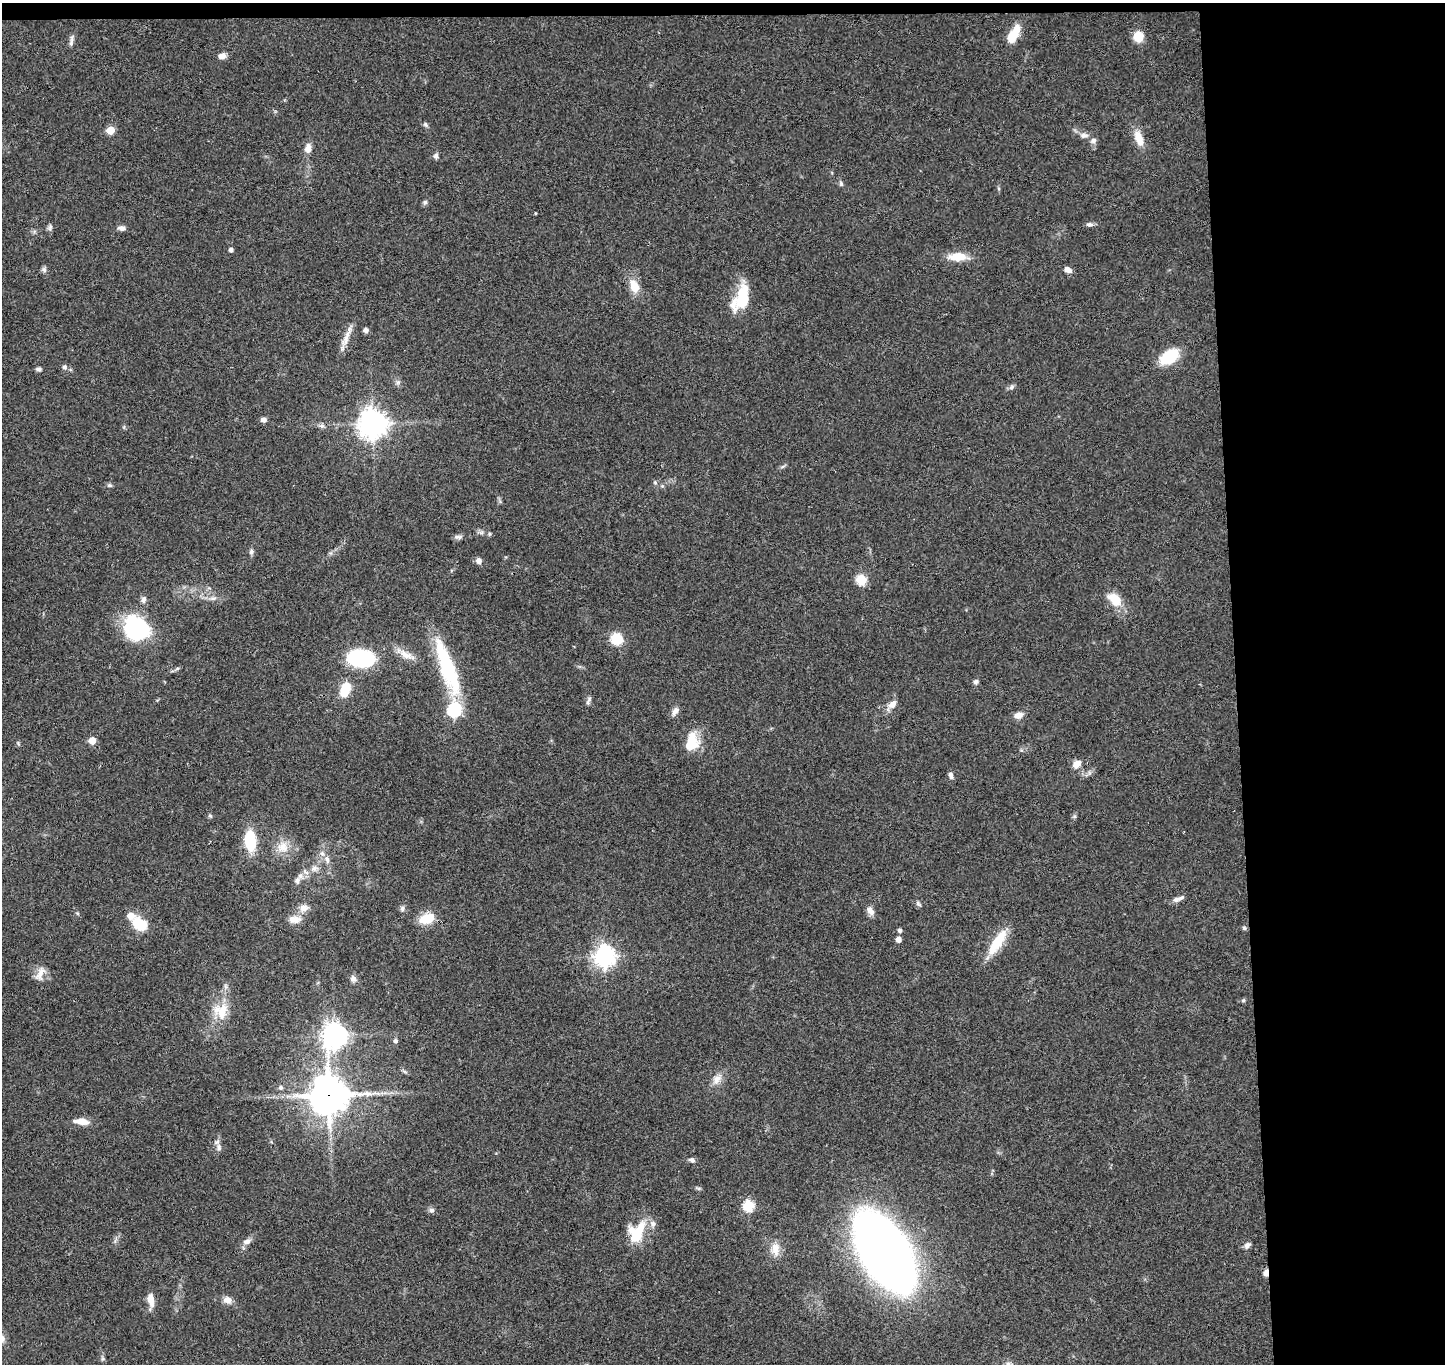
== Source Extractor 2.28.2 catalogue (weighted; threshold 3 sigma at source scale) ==
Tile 3 of 3 x 3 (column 3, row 1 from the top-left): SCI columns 2944-4386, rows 2877-4238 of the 4442 x 4370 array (HDU 1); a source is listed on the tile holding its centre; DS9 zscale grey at full resolution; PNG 1447 x 1366 px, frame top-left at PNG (2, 3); no overlay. Shown black and unused: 15% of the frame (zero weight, under 3 of 4 exposures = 6% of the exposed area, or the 3 px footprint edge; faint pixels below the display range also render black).
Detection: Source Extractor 2.28.2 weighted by HDU 2 'WHT'; one run over the whole footprint, this tile lists its part. Background 0.0832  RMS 0.0057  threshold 0.0256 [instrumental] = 3 sigma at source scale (4.5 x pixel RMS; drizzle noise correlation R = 1.50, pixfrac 1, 0.05/0.05 arcsec/px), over >= 5 px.
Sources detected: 111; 1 inside a brighter object's white glare — not listed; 6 inside a brighter listed object's ellipse — not listed separately; the other 104 listed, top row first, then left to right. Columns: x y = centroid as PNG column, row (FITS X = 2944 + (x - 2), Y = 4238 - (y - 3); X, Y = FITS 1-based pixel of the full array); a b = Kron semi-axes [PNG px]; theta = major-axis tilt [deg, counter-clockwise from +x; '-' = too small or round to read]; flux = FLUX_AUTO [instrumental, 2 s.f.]
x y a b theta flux
1013 34 23 10 60 11
1138 36 10 9 - 10
71 41 17 4 83 1.9
222 56 9 6 3 3.2
425 124 7 6 - 1.2
110 130 5 5 - 17
1084 135 12 7 0 2.8
1139 138 18 9 -71 8.7
1093 140 8 7 - 1.9
308 148 11 8 76 4.2
436 156 7 6 - 1.6
841 184 7 5 -74 1.1
425 202 6 6 - 1.1
535 213 4 2 - 0.47
1089 224 8 6 0 1.9
50 227 9 5 80 1.4
121 228 10 6 -1 2.2
231 250 4 4 - 1.8
957 257 24 10 2 9.1
44 269 8 6 -74 1.4
1068 270 8 6 -19 3.4
634 286 13 9 -70 9.4
743 298 29 14 83 21
366 330 5 4 - 2.7
346 337 33 6 68 5.9
1169 356 15 10 34 28
64 367 7 6 - 1.6
38 369 7 5 -6 1.4
398 382 7 4 19 1
1011 387 7 5 47 1.4
263 420 7 6 - 2.1
373 423 9 9 - 670
322 426 6 5 - 1.3
655 482 6 5 - 0.93
109 485 7 5 0 1.2
489 534 6 4 72 0.71
458 537 12 5 3 1.9
251 552 7 5 75 1.3
479 561 7 6 - 2.7
861 579 5 5 - 33
213 598 10 4 0 1.9
144 599 9 7 87 2.1
1115 599 18 11 -47 11
137 629 28 23 -39 54
617 639 10 9 - 15
406 655 25 9 -26 6.5
361 658 19 13 -7 64
447 668 61 14 -71 54
177 669 6 4 20 0.93
976 682 6 5 - 1.6
345 690 12 8 73 16
589 699 10 6 89 1.7
892 705 14 8 47 4.4
454 710 7 6 - 83
675 711 13 7 60 2.8
1019 715 9 7 17 4.4
92 740 5 5 - 11
691 742 22 14 76 16
18 743 5 4 - 0.74
1076 764 10 8 45 4.6
951 775 8 5 -78 2.1
210 816 6 4 -42 0.8
250 841 15 8 -86 30
283 847 16 16 - 8.5
327 859 11 7 -71 2.8
314 868 8 8 - 2.6
300 876 10 8 68 3.2
1176 900 10 7 10 2.2
918 904 9 5 -46 1.2
304 908 10 10 - 4.2
402 908 8 6 87 1.4
870 911 12 8 -58 3.1
295 919 17 10 3 5.2
426 919 19 11 18 12
140 924 16 11 -30 16
1244 928 6 5 - 1
900 931 5 4 - 1.6
898 939 4 4 - 4
997 942 37 12 57 16
605 956 8 7 - 350
40 973 21 9 67 5
353 979 10 7 -54 2.1
1243 1000 6 4 44 0.9
221 1011 21 19 -78 13
334 1035 9 8 - 520
395 1041 6 5 - 1.4
404 1071 7 4 -19 0.92
717 1079 14 10 64 4.8
281 1087 6 6 - 1.2
329 1095 12 12 - 1400
81 1121 19 7 -7 6.2
219 1148 11 6 -81 2.2
692 1160 7 5 -15 1.8
748 1206 5 5 - 44
432 1210 7 7 - 1.6
640 1229 27 17 24 16
247 1241 12 7 33 3.1
1247 1245 9 6 49 1.9
775 1249 19 11 -86 6.5
885 1251 58 30 -58 820
1266 1273 7 5 73 3.6
150 1300 15 7 -78 5.8
227 1300 10 9 - 3.9
2 1339 11 7 -87 2.5
Overlapping masked pixels (flux is a lower limit): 2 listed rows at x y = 329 1095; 1266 1273
Isophote crosses this tile's border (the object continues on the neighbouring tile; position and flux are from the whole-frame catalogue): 1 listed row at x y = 2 1339